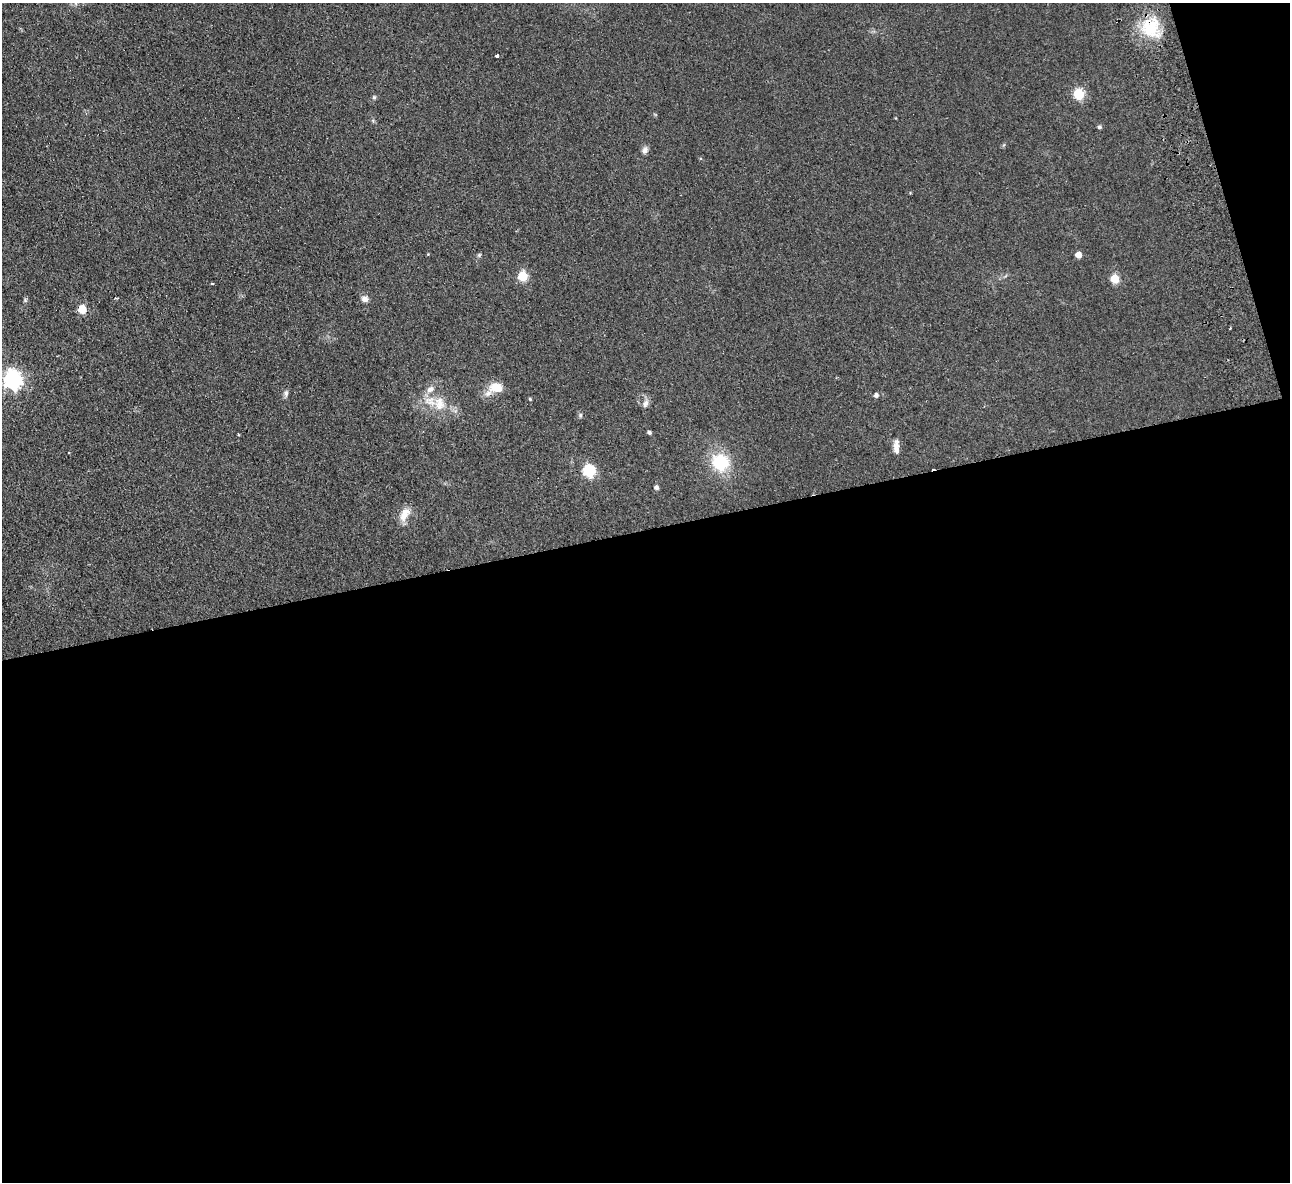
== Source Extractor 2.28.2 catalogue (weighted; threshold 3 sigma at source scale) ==
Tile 16 of 4 x 4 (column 4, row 4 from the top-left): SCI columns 3922-5209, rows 285-1464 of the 5266 x 5170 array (HDU 1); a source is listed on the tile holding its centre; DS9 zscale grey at full resolution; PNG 1292 x 1184 px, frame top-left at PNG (2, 3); no overlay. Shown black and unused: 57% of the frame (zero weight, under 2 of 3 exposures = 3% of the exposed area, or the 3 px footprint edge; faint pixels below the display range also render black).
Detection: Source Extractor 2.28.2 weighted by HDU 2 'WHT'; one run over the whole footprint, this tile lists its part. Background 0.0851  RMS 0.0094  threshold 0.0421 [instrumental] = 3 sigma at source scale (4.5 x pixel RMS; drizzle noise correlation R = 1.50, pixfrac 1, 0.05/0.05 arcsec/px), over >= 5 px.
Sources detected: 34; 1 cosmic-ray / hot-pixel residue — not listed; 1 inside a brighter listed object's ellipse — not listed separately; the other 32 listed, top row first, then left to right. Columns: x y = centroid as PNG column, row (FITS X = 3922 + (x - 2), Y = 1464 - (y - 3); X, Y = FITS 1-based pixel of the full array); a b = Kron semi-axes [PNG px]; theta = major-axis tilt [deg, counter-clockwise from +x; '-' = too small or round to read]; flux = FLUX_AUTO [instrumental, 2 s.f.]
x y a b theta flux
1151 27 25 21 70 36
497 56 3 3 - 12
1079 94 6 5 - 57
374 97 5 5 - 1.3
1099 127 5 4 - 1.9
645 150 10 7 64 3.4
428 254 3 3 - 0.67
479 255 6 5 - 1.3
1078 255 5 5 - 8.5
523 276 6 5 - 44
1115 279 5 5 - 30
212 284 3 3 - 2
365 299 9 7 -16 4
25 300 6 4 -48 1.3
82 309 5 5 - 25
1230 329 3 2 - 0.8
12 380 8 7 - 380
496 387 16 11 0 16
286 393 9 6 89 2.7
876 395 5 5 - 2.6
530 399 4 4 - 0.98
645 403 11 7 68 3.8
439 404 21 15 -81 18
580 415 6 5 - 1.5
649 432 4 4 - 1.9
238 434 3 2 - 0.87
896 448 17 7 -90 5.9
68 452 3 3 - 1.1
720 462 16 15 - 43
589 471 6 6 - 100
656 487 5 4 - 2.8
405 514 19 10 61 10
Overlapping masked pixels (flux is a lower limit): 1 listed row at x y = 1151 27